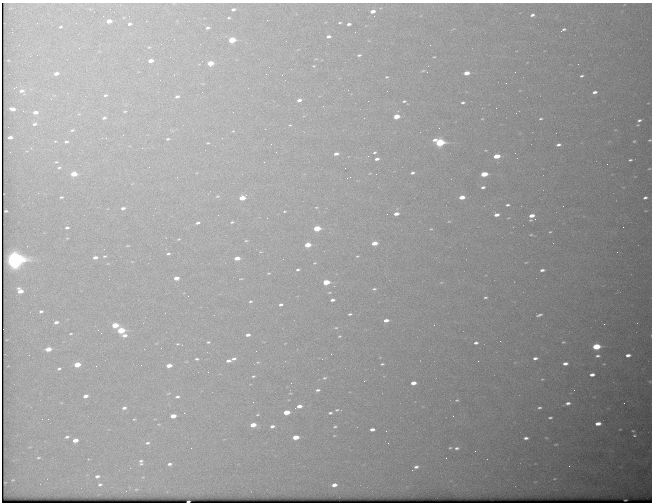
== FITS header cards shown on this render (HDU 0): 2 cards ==
NAXIS1  =                  650 / Width of table row in bytes
NAXIS2  =                  500 / Number of rows in table

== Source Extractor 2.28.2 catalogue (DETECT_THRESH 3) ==
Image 650 x 500 px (HDU 0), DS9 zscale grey, 1 PNG px = 1 image px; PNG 654 x 504 px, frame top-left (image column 1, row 500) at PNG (2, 3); no overlay
Background 602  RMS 3.2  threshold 9.5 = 3 sigma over >= 5 px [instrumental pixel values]
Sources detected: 229; all 229 listed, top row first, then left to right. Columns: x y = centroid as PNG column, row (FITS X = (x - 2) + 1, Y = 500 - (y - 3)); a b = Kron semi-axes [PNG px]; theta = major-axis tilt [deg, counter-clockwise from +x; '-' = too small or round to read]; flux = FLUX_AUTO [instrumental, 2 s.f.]
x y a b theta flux
233 9 4 3 - 620
373 11 4 3 - 1500
532 15 5 4 - 640
229 18 5 3 - 250
109 21 5 3 - 2100
340 23 3 2 - 230
130 24 4 3 - 510
349 24 4 3 - 650
60 27 5 4 - 320
207 28 4 3 - 490
563 29 6 3 27 430
328 36 4 3 - 700
232 40 5 4 - 8200
200 44 2 2 - 88
19 45 2 2 - 130
430 45 2 2 - 210
149 47 4 3 - 160
359 55 3 2 - 290
434 57 3 2 - 140
151 61 4 3 - 1600
210 63 5 4 - 4500
578 64 3 3 - 110
314 66 3 3 - 160
423 71 4 3 - 170
515 72 2 2 - 95
56 73 5 3 - 1300
466 73 5 3 - 2400
266 74 2 2 - 240
581 76 5 4 - 430
387 77 3 2 - 170
22 91 5 4 - 850
595 92 6 4 13 820
67 93 3 3 - 160
105 95 5 4 - 390
177 97 5 4 - 670
299 100 4 3 - 900
404 101 3 3 - 280
463 102 4 3 - 370
323 106 3 2 - 240
12 109 5 3 - 1400
23 111 3 2 - 150
125 111 4 3 - 210
35 112 5 4 - 1400
396 116 5 3 - 4400
104 118 5 4 - 460
482 119 5 3 - 180
541 119 5 4 - 310
639 120 5 4 - 470
34 124 6 4 6 560
290 125 3 3 - 170
439 128 2 2 - 97
72 130 6 4 18 390
233 131 4 3 - 170
10 137 4 3 - 1100
106 138 2 2 - 130
168 139 5 4 - 330
650 140 3 2 - 200
55 141 5 3 - 230
634 141 3 2 - 190
66 142 5 4 - 530
439 142 6 4 -9 20000
208 143 4 3 - 210
558 145 4 3 - 660
142 148 2 2 - 910
10 152 2 2 - 130
375 152 5 3 - 300
336 154 4 3 - 950
368 156 3 3 - 160
497 156 5 3 - 5300
377 159 4 3 - 780
630 160 4 2 - 280
56 162 5 4 - 290
264 162 2 2 - 100
607 164 2 2 - 310
59 167 6 4 34 360
345 168 2 2 - 98
649 169 3 2 - 140
370 173 4 2 - 130
412 173 4 3 - 530
74 174 5 3 - 4700
484 174 5 3 - 7200
483 187 4 3 - 530
217 196 6 4 20 310
61 197 4 3 - 290
462 197 5 3 - 2900
242 198 6 4 25 4100
645 198 4 3 - 450
507 205 4 3 - 370
316 207 3 2 - 150
123 208 5 4 - 680
6 211 3 2 - 220
284 211 4 2 - 200
396 214 4 3 - 1500
218 215 3 2 - 170
496 215 5 3 - 1200
531 216 5 3 - 2000
535 219 2 2 - 130
449 221 4 3 - 160
232 222 3 3 - 250
198 223 6 4 15 510
623 227 2 2 - 370
67 228 4 3 - 470
317 228 5 3 - 8300
431 229 4 4 - 200
550 232 3 2 - 170
531 235 4 3 - 190
179 239 4 3 - 200
246 241 5 3 - 240
374 243 5 3 - 2600
307 245 5 3 - 4100
127 246 5 3 - 180
168 254 5 3 - 340
104 256 5 3 - 240
357 256 3 2 - 180
95 257 4 3 - 970
237 258 5 3 - 2500
15 259 8 8 - 94000
526 262 3 2 - 140
315 263 4 3 - 190
298 270 4 3 - 360
542 270 4 3 - 650
268 273 4 3 - 200
176 278 5 3 - 1800
241 279 4 2 - 160
326 282 5 4 - 6300
441 282 6 4 2 250
374 289 5 3 - 360
20 291 5 4 - 2300
329 292 5 2 - 190
485 297 4 3 - 330
332 300 4 3 - 630
250 301 4 3 - 270
281 304 4 3 - 500
41 311 4 3 - 380
165 313 2 2 - 120
350 314 4 2 - 320
539 315 6 3 18 440
386 320 5 3 - 1300
56 322 4 3 - 690
604 324 2 2 - 480
115 325 5 4 - 5600
336 328 4 2 - 190
121 330 5 4 - 9100
71 334 3 2 - 190
124 335 6 4 4 1000
248 335 4 3 - 870
339 336 3 2 - 180
208 342 4 3 - 270
563 342 3 2 - 200
476 343 4 3 - 520
177 344 4 3 - 220
596 346 5 4 - 11000
48 349 5 3 - 2600
331 354 2 2 - 310
628 355 5 3 - 990
598 356 6 4 5 540
535 358 4 3 - 650
197 359 4 3 - 350
233 359 5 3 - 580
228 361 4 3 - 700
478 361 2 2 - 340
258 362 5 3 - 180
565 363 4 3 - 1000
382 364 4 2 - 270
604 364 4 2 - 140
77 365 5 4 - 3900
141 365 2 2 - 140
169 365 5 3 - 2000
59 369 4 3 - 310
208 372 2 2 - 150
592 375 5 3 - 1100
253 376 3 2 - 220
324 378 6 4 15 320
542 379 3 2 - 160
291 383 3 2 - 170
413 383 4 3 - 1700
318 390 5 3 - 490
574 390 2 2 - 96
168 393 7 3 10 310
85 396 5 3 - 950
177 397 6 4 9 540
457 400 4 3 - 250
253 402 2 2 - 130
568 403 5 3 - 660
299 406 5 3 - 1500
124 408 6 5 - 770
539 408 4 3 - 370
337 410 5 4 - 300
286 412 5 4 - 4100
184 413 3 3 - 220
330 413 4 3 - 380
257 415 4 2 - 170
173 416 5 3 - 2400
453 416 2 2 - 120
550 418 4 3 - 330
42 419 2 2 - 260
133 419 3 3 - 420
598 423 5 3 - 1900
159 424 6 4 11 260
253 425 5 4 - 3000
272 426 4 3 - 630
335 426 6 5 - 360
372 429 5 3 - 1000
386 431 2 2 - 550
633 431 3 2 - 150
334 436 4 3 - 170
634 436 3 2 - 200
67 437 6 4 12 460
296 437 5 4 - 3600
526 438 4 3 - 680
75 440 5 4 - 1900
147 443 7 6 - 710
555 444 5 2 - 200
450 448 4 3 - 220
457 448 5 4 - 510
475 451 2 2 - 470
38 458 5 3 - 250
446 458 2 2 - 82
141 462 10 7 -87 910
169 464 7 5 12 720
569 466 3 3 - 120
416 467 5 4 - 640
97 476 6 4 7 760
555 479 6 3 9 230
100 484 7 5 4 560
334 485 5 3 - 1200
136 489 4 4 - 220
625 500 3 2 - 160
188 501 3 2 - 750
At the frame edge (FLAGS 8, measured only in part): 2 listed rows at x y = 650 140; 188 501